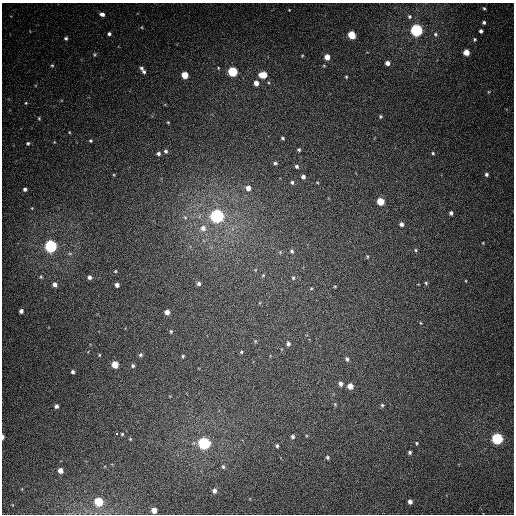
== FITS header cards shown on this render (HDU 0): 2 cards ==
NAXIS1  =                  512
NAXIS2  =                  512

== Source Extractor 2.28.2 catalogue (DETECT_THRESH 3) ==
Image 512 x 512 px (HDU 0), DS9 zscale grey, 1 PNG px = 1 image px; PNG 516 x 516 px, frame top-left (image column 1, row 512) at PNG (2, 3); no overlay
Background 384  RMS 9.8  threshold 29.4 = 3 sigma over >= 5 px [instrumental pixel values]
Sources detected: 106; all 106 listed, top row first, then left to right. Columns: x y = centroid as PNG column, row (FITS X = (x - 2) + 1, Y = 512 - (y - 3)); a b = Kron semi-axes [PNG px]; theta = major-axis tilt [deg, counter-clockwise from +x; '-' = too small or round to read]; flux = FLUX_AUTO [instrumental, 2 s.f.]
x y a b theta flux
484 8 5 4 - 900
289 10 3 3 - 450
102 14 5 4 - 2600
409 17 5 5 - 960
484 22 4 4 - 1300
142 27 5 3 - 570
417 30 5 5 - 140000
481 31 4 3 - 1700
109 34 4 4 - 1500
435 34 6 5 - 1300
352 35 5 5 - 22000
66 38 5 5 - 1200
475 39 5 4 - 890
466 52 5 4 - 8700
94 54 6 5 - 910
302 56 4 3 - 580
327 57 5 4 - 6200
387 63 4 4 - 3000
52 65 4 4 - 780
324 66 5 3 - 570
141 68 6 5 - 1700
233 71 5 5 - 48000
144 72 5 4 - 1500
185 75 5 5 - 12000
263 75 6 5 - 13000
346 77 3 3 - 620
256 83 5 4 - 3700
488 92 5 3 - 580
26 103 4 4 - 620
380 116 4 4 - 780
39 118 5 4 - 730
168 122 3 3 - 520
69 132 4 3 - 550
282 138 3 3 - 840
90 141 4 4 - 890
28 143 5 5 - 1100
299 150 4 3 - 870
166 151 4 4 - 1200
158 153 4 4 - 1400
433 153 4 3 - 800
275 163 4 4 - 1300
297 166 5 4 - 1300
486 174 4 4 - 1300
303 177 4 4 - 2100
292 182 5 4 - 1100
248 188 6 6 - 4200
25 189 4 4 - 1600
380 201 5 5 - 18000
451 213 4 4 - 1500
217 216 6 6 - 200000
185 217 7 5 -66 1600
401 224 5 5 - 2400
203 228 9 8 - 4900
483 243 4 3 - 460
51 246 6 5 - 140000
415 250 5 4 - 840
292 251 6 5 - 1400
70 254 6 4 -19 940
367 257 6 3 -83 680
115 271 4 3 - 600
263 275 5 4 - 770
41 277 6 4 72 960
89 277 5 5 - 2000
293 278 5 4 - 1000
426 283 4 4 - 780
55 284 5 5 - 2900
199 284 5 5 - 1700
117 285 4 4 - 2600
335 286 3 2 - 530
311 289 5 3 - 590
21 311 4 4 - 2500
167 312 4 4 - 4100
421 323 4 3 - 500
171 331 5 4 - 800
255 341 5 3 - 640
288 344 5 5 - 1700
241 352 4 4 - 820
99 355 5 3 - 620
140 355 6 4 32 1100
183 356 4 3 - 760
347 359 5 4 - 1200
115 365 5 5 - 13000
133 366 5 4 - 1200
73 372 3 3 - 1400
340 384 5 5 - 2300
350 386 5 4 - 6500
335 404 5 4 - 770
382 405 5 5 - 1000
56 406 4 4 - 1900
116 433 3 3 - 6900
122 434 4 4 - 660
3 437 4 2 - 1900
293 437 4 4 - 1300
497 438 5 5 - 96000
130 439 5 4 - 640
204 443 6 5 - 130000
416 443 4 4 - 660
277 446 4 3 - 1100
410 452 4 3 - 1300
327 457 5 4 - 1100
223 467 6 4 -73 1100
60 470 4 4 - 5000
214 491 5 4 - 2500
99 502 5 5 - 35000
410 502 4 4 - 2600
154 510 5 4 - 7700
At the frame edge (FLAGS 8, measured only in part): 1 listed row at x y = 3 437